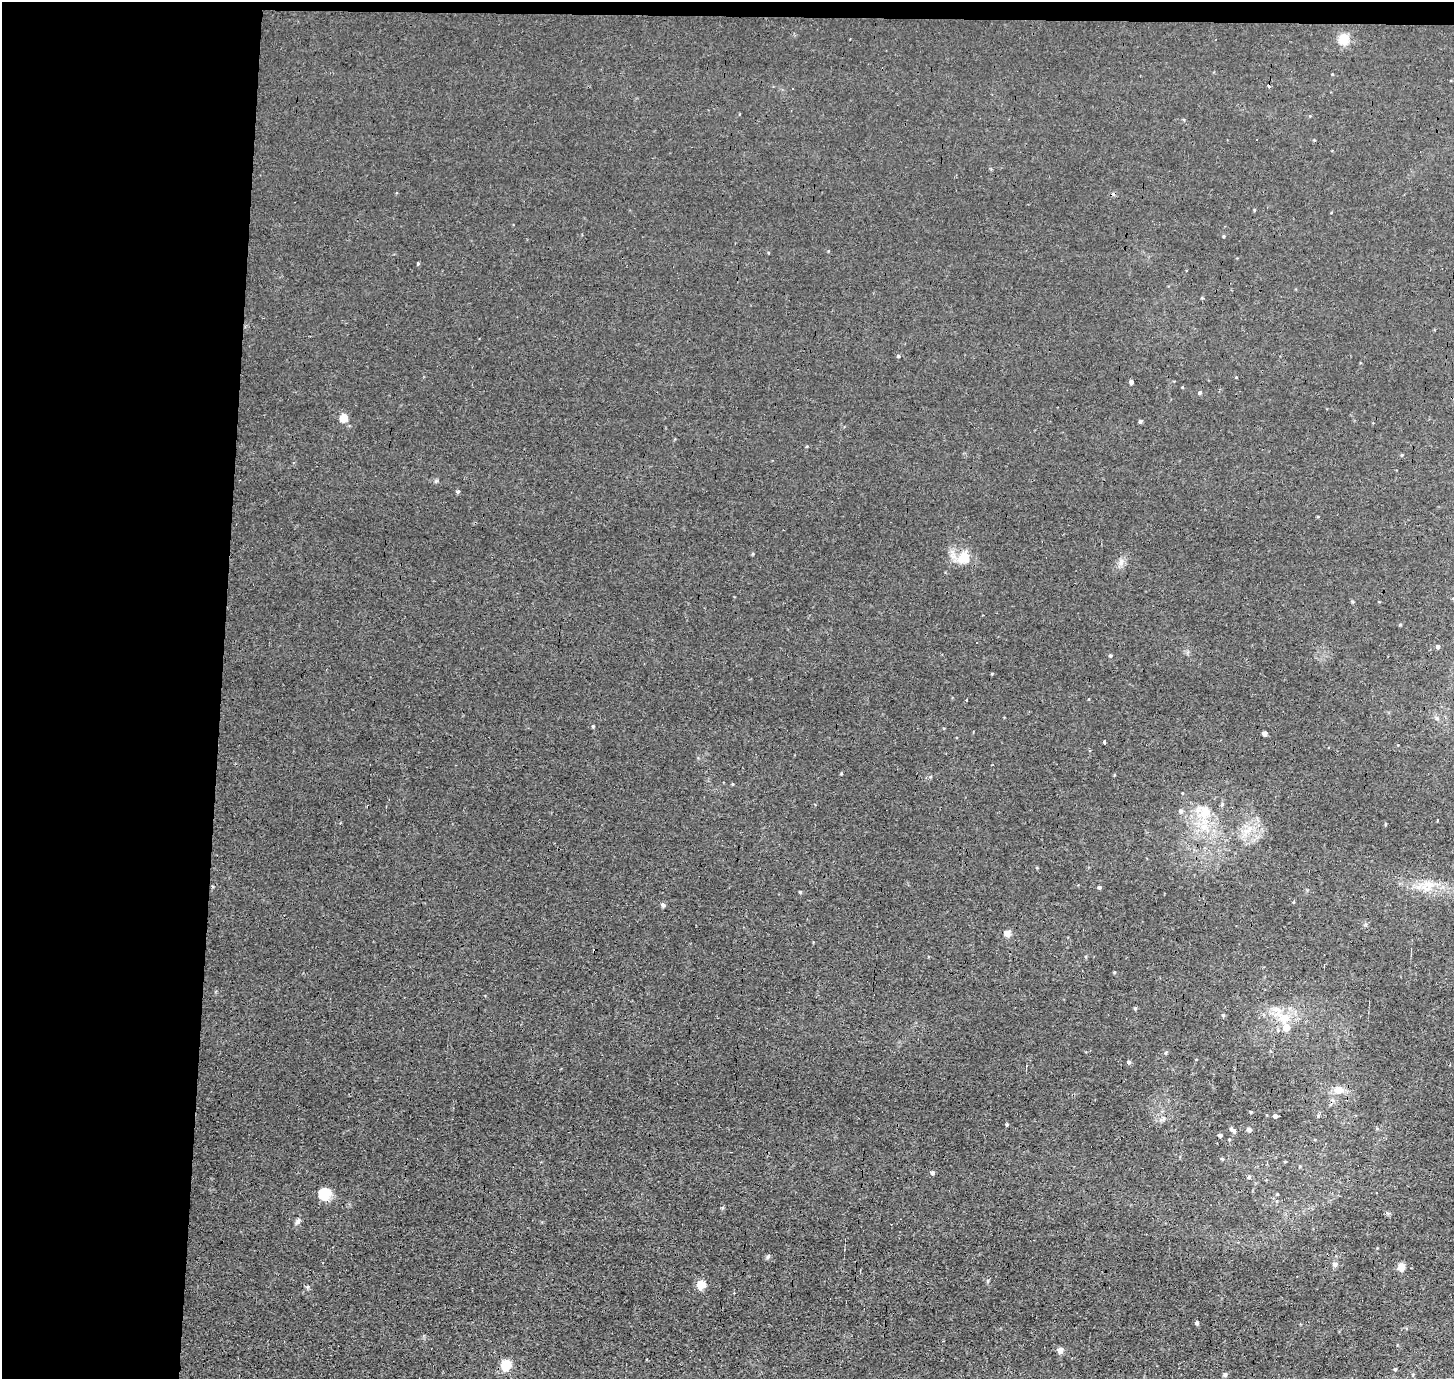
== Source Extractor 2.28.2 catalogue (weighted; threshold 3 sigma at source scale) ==
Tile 1 of 3 x 3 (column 1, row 1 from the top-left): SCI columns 1-1452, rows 2909-4285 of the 4525 x 4500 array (HDU 1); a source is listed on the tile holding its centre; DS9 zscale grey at full resolution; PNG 1456 x 1381 px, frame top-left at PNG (2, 2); no overlay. Shown black and unused: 16% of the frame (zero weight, under 3 of 4 exposures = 1% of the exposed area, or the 3 px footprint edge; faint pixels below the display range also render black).
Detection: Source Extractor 2.28.2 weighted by HDU 2 'WHT'; one run over the whole footprint, this tile lists its part. Background 0.00943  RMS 0.0049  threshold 0.0222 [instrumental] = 3 sigma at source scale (4.5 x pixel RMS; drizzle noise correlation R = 1.50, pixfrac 1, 0.05/0.05 arcsec/px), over >= 5 px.
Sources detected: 67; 5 cosmic-ray / hot-pixel residue — not listed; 1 inside a brighter listed object's ellipse — not listed separately; the other 61 listed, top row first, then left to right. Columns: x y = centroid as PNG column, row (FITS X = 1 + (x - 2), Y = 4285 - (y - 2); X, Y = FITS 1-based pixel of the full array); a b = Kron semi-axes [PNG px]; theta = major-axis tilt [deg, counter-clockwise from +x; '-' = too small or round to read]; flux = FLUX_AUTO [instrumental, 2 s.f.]
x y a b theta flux
1344 39 13 12 - 6.5
1254 210 5 3 - 0.44
1224 236 5 3 - 0.44
418 263 4 3 - 0.69
898 356 5 4 - 0.59
1131 382 4 4 - 1.3
1200 393 5 4 - 0.74
344 418 5 5 - 15
1140 421 4 4 - 0.87
1402 455 5 3 - 0.44
436 481 6 3 18 0.61
458 492 4 4 - 0.9
964 557 13 12 - 9.4
1121 562 9 6 74 2.2
1400 625 5 3 - 0.48
1438 647 4 4 - 1.2
1110 656 4 4 - 0.63
992 673 4 3 - 0.39
967 700 3 2 - 0.48
1437 718 6 5 - 0.91
593 726 4 3 - 0.45
1265 733 4 4 - 1.9
1104 742 4 3 - 2.1
732 784 5 3 - 0.38
1182 793 4 3 - 0.33
1181 811 6 5 - 1.2
1205 813 21 11 63 9.2
1437 820 3 2 - 0.52
1385 824 4 3 - 0.48
1249 830 8 6 70 2.8
1428 884 19 8 -12 6.4
1099 887 4 4 - 0.94
800 892 4 3 - 0.55
663 905 5 5 - 0.96
1007 933 7 7 - 2.5
1114 972 4 4 - 0.44
1135 1008 5 4 - 0.61
1223 1015 5 4 - 0.6
1284 1018 14 12 -31 8.5
1129 1062 4 4 - 0.85
1339 1090 10 9 - 4.8
1275 1116 4 3 - 1.6
1318 1116 4 4 - 0.56
1007 1124 5 3 - 0.5
1249 1129 4 4 - 1.5
1233 1130 7 4 -40 1.5
1220 1135 4 3 - 1.1
1222 1159 4 3 - 0.51
932 1172 5 4 - 1.1
1249 1177 5 4 - 0.68
324 1194 13 11 52 9.8
298 1221 7 6 - 1.4
768 1257 6 4 44 0.79
1336 1264 6 5 - 1.4
1401 1266 9 8 - 3.2
701 1285 8 8 - 5.8
1197 1323 4 4 - 0.91
1060 1350 7 7 - 2.3
506 1365 11 9 64 8.5
1395 1369 4 3 - 0.63
1225 1374 6 5 - 0.92
Unlisted compact peaks at least as high as the median listed source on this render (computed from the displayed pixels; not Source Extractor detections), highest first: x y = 308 1287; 841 773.